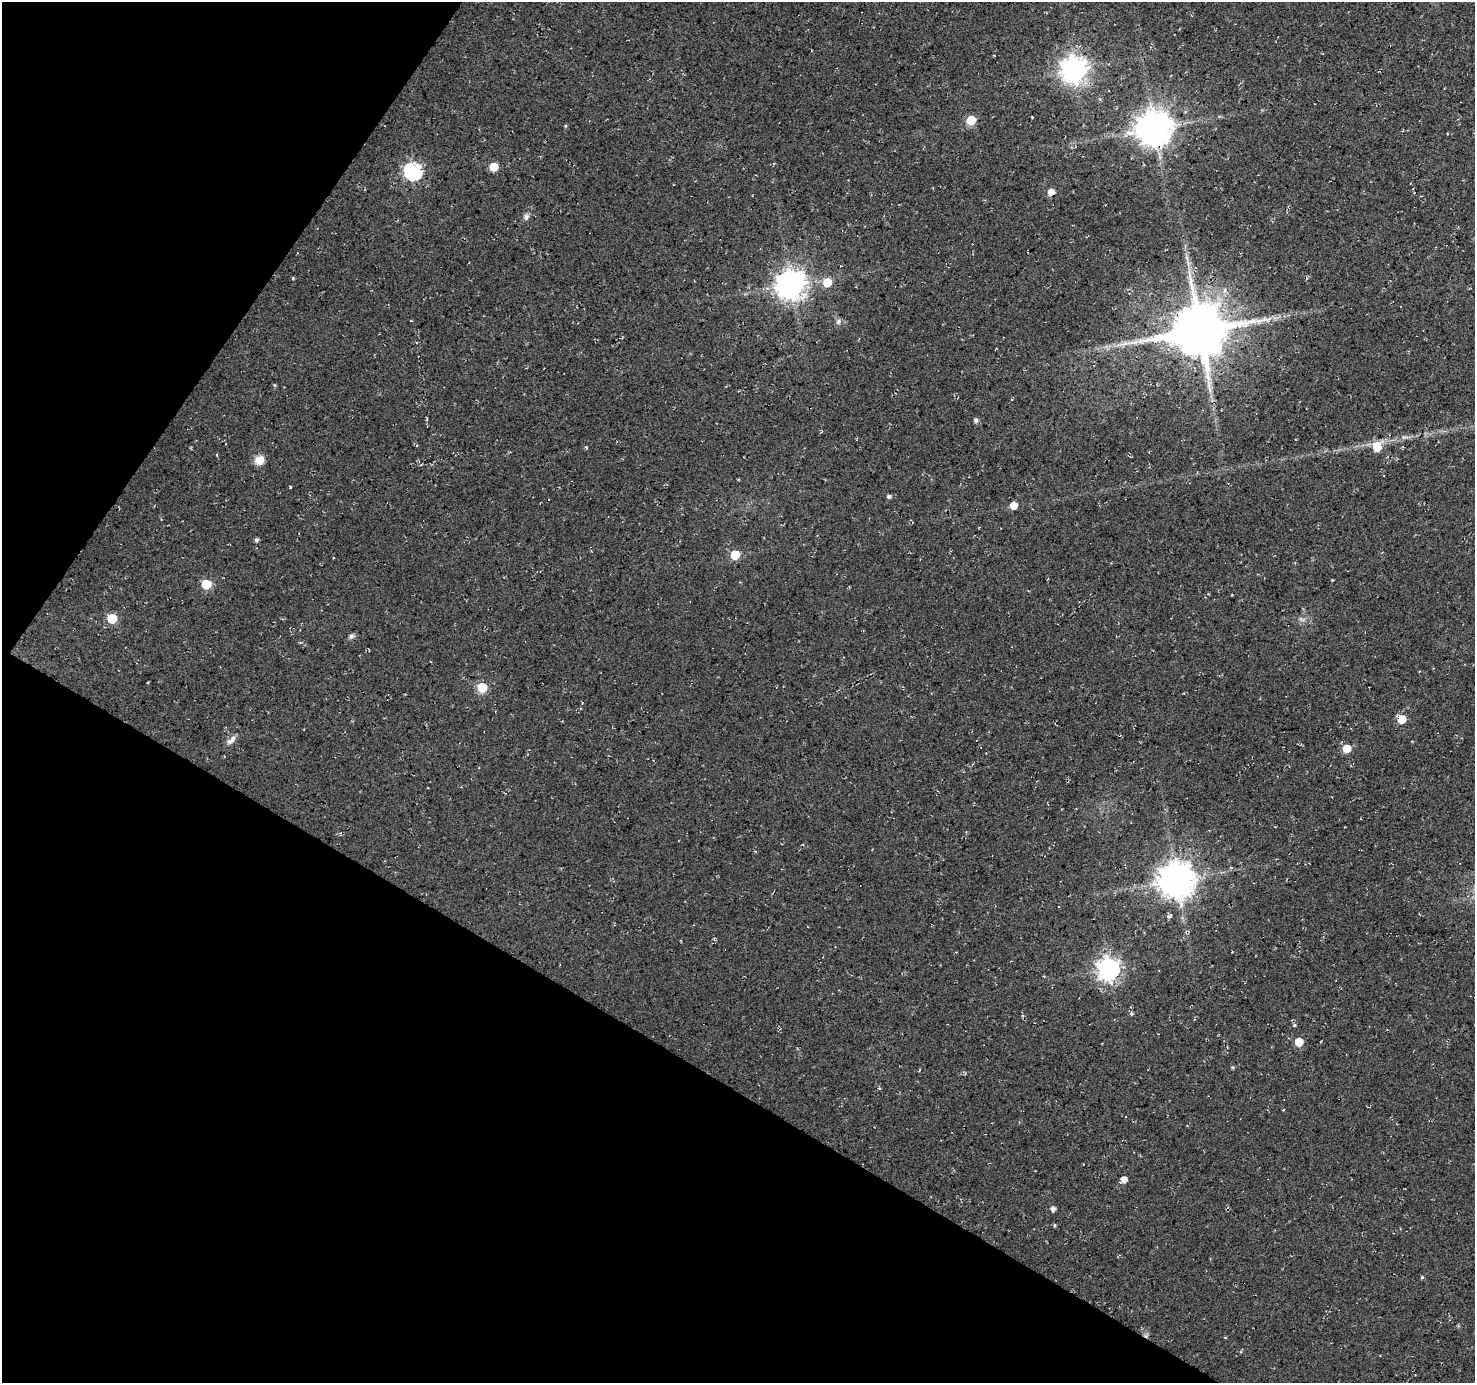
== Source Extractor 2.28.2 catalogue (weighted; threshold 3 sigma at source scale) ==
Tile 9 of 4 x 4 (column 1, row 3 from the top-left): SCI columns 8-1480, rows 1635-3015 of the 5900 x 5964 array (HDU 1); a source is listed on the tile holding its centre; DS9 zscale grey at full resolution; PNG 1477 x 1385 px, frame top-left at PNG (2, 2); no overlay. Shown black and unused: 30% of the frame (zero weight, under 3 of 4 exposures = <1% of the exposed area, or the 3 px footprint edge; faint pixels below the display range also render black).
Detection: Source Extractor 2.28.2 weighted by HDU 2 'WHT'; one run over the whole footprint, this tile lists its part. Background 0.0119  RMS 0.0054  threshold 0.0245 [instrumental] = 3 sigma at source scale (4.5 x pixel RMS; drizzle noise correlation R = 1.50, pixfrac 1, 0.0396/0.0396 arcsec/px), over >= 5 px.
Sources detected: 48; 3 cosmic-ray / hot-pixel residue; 1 long thin detection or spike segment (spike, bleed or trail) — not listed; the other 44 listed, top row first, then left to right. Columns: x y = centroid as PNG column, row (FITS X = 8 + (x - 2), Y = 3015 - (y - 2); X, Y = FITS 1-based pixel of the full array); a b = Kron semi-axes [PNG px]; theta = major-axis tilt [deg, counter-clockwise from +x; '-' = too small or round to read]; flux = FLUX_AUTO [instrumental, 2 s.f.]
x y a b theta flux
1074 70 9 8 - 570
1032 117 3 2 - 0.42
971 120 6 5 - 23
565 126 5 3 - 0.57
1154 128 10 10 - 1300
494 167 6 5 - 14
413 171 7 7 - 150
1051 192 5 5 - 5.4
526 217 9 7 75 1.7
1187 258 7 4 -71 1.2
293 278 5 4 - 0.5
827 282 6 6 - 15
791 285 9 9 - 740
838 322 8 6 47 1.5
1199 331 17 15 13 3100
274 385 5 3 - 0.58
976 420 5 5 - 1.7
417 445 3 2 - 0.49
1377 447 6 6 - 16
259 460 11 10 - 5.2
889 496 5 4 - 1.4
1014 505 5 5 - 7.1
256 540 5 4 - 1.2
735 555 6 6 - 23
206 584 6 6 - 26
112 618 6 6 - 23
1302 619 10 4 -13 1.4
351 636 8 6 45 1.4
482 687 6 6 - 28
1401 719 6 5 - 16
231 740 15 6 41 2.8
1346 749 6 5 - 13
1177 880 10 10 - 1300
1168 917 6 3 -21 0.88
1187 932 5 4 - 0.83
1109 969 8 8 - 330
1294 1025 4 4 - 0.81
1299 1042 5 5 - 15
1233 1067 5 4 - 0.7
1124 1179 5 5 - 4.4
1053 1209 5 5 - 2.2
1054 1225 5 3 - 0.66
1422 1277 4 4 - 0.66
1225 1337 3 3 - 0.53
Overlapping masked pixels (flux is a lower limit): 7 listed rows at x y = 1074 70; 1154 128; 1199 331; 1377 447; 1401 719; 1187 932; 1109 969
Unlisted compact peaks at least as high as the median listed source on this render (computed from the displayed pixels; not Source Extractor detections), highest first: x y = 290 487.